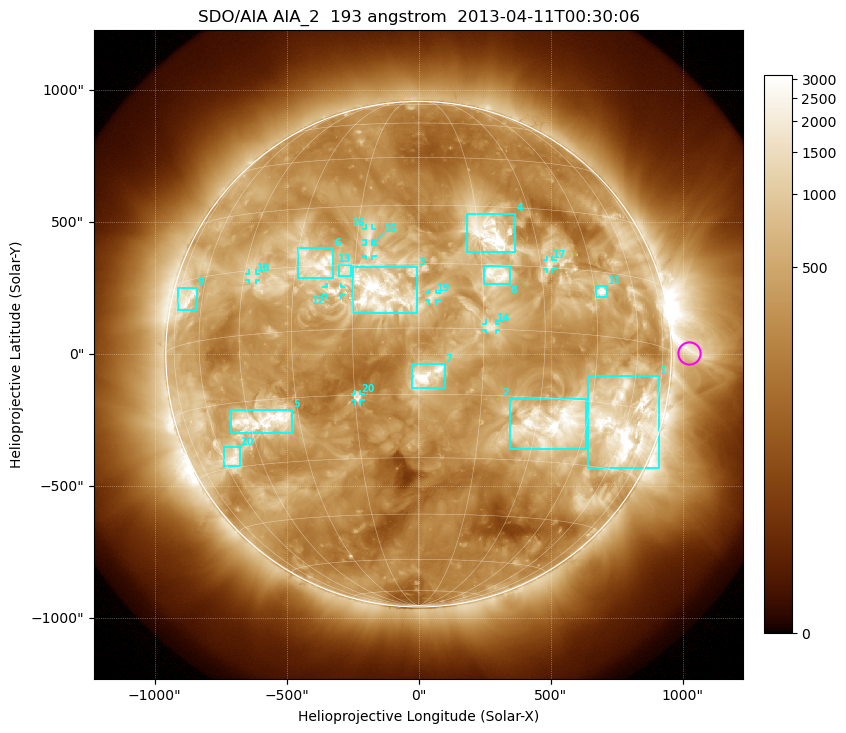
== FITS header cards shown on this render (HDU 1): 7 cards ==
TELESCOP= 'SDO/AIA'
INSTRUME= 'AIA_2'
WAVELNTH=                  193
WAVEUNIT= 'angstrom'
DATE-OBS= '2013-04-11T00:30:06.84'
CTYPE1  = 'HPLN-TAN'
CTYPE2  = 'HPLT-TAN'

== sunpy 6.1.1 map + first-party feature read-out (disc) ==
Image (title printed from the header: SDO/AIA AIA_2  193 angstrom  2013-04-11T00:30:06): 1024 x 1024 px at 2.4 arcsec/px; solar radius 958 arcsec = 399 px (full disc in frame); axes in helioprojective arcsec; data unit not stated in the header (colour bar unlabelled)
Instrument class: DISC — disc imager (sunpy class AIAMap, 193 A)
Bright regions (active regions / flare kernels): reference = the median radial profile (limb darkening/brightening removed); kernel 9 px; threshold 5 sigma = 1035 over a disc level ~372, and >= 1.15x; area >= 12 px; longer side >= 10 px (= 24 arcsec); searched inside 0.97 R_sun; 20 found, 20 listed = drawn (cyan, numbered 1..; 8 of them under ~33 arcsec drawn as corner ticks so the feature stays visible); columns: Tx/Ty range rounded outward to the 5 arcsec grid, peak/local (2 s.f.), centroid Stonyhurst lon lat
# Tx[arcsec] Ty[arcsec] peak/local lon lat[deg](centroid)
1 640..910 -435..-85 14 +60 -20
2 345..635 -360..-165 10 +35 -21
3 -250..-5 155..330 12 -9 +8
4 180..370 385..535 14 +18 +23
5 -710..-480 -300..-210 9.4 -41 -20
6 -455..-325 290..400 7.3 -24 +16
7 -25..100 -130..-35 11 +2 -11
8 250..345 265..335 7 +18 +13
9 -910..-840 165..255 6.8 -69 +11
10 -740..-675 -425..-350 7.7 -55 -28
11 670..715 215..260 12 +47 +10
12 -350..-295 225..255 5.8 -20 +9
13 -305..-255 295..340 4.2 -17 +14
14 255..295 90..115 5 +17 +0
15 -200..-175 370..415 4.7 -12 +18
16 -200..-175 435..475 4.6 -12 +22
17 485..510 325..355 5 +33 +16
18 -640..-615 280..305 4.5 -42 +13
19 40..70 205..230 4.3 +3 +7
20 -240..-220 -175..-150 4.9 -14 -16
Off-limb structures (1.02-1.3 R_sun): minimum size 162 px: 2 found; the strongest spans PA ~235..300 deg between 1.02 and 1.3 R_sun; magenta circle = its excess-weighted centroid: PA ~270 deg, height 1.07 R_sun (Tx ~1025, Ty ~5 arcsec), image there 3.9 x the reference